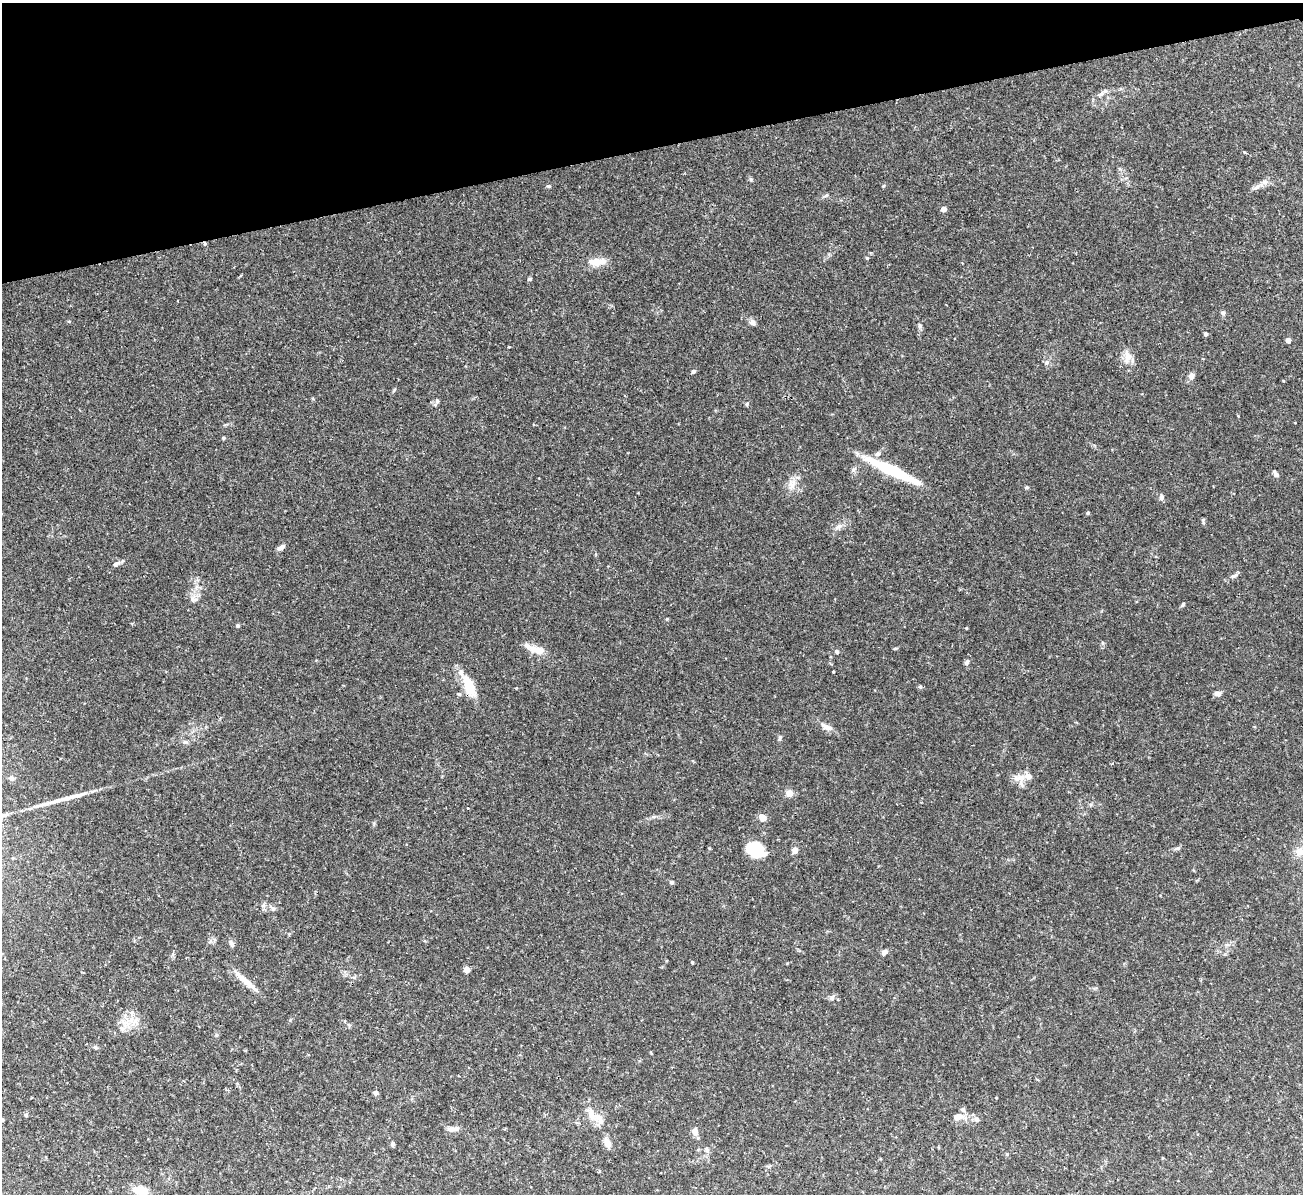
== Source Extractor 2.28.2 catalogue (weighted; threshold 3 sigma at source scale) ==
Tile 3 of 4 x 4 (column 3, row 1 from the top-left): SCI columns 2658-3958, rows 3745-4936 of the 5316 x 5225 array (HDU 1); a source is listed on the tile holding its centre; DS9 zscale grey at full resolution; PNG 1305 x 1196 px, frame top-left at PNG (2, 3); no overlay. Shown black and unused: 12% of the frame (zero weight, under 2 of 3 exposures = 3% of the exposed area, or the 3 px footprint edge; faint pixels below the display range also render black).
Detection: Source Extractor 2.28.2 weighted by HDU 2 'WHT'; one run over the whole footprint, this tile lists its part. Background 0.119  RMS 0.0072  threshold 0.0325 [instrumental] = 3 sigma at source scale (4.5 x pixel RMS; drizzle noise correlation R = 1.50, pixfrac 1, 0.05/0.05 arcsec/px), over >= 5 px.
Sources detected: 85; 1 inside a brighter object's white glare — not listed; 4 inside a brighter listed object's ellipse — not listed separately; the other 80 listed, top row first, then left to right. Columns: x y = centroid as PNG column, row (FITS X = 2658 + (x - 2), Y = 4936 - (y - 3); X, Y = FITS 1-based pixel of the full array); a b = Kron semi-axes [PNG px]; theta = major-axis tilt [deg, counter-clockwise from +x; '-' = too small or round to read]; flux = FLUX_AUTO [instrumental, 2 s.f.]
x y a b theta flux
1101 94 7 5 43 1.7
1244 152 4 3 - 0.62
1264 182 8 7 - 2.3
549 186 6 4 9 0.81
1256 187 10 5 27 2.2
943 209 4 4 - 5.1
205 244 4 3 - 1.7
867 258 3 3 - 1.2
597 262 21 9 6 8.3
530 279 4 4 - 1.1
1223 313 6 6 - 1.2
752 322 8 7 - 2.2
920 326 7 5 -74 1.3
1205 334 5 4 - 1.1
1288 340 4 4 - 3.7
509 347 3 3 - 0.78
1127 357 20 10 80 6.2
1047 363 7 5 70 1.5
693 371 5 5 - 1.1
1191 376 7 6 - 3.3
437 401 6 6 - 1.5
747 404 5 4 - 0.85
223 438 5 4 - 0.84
891 470 66 10 -25 36
1276 474 8 5 -52 2
792 485 13 9 77 5.2
1027 487 5 4 - 0.85
1162 497 7 6 - 2
1088 513 4 4 - 0.74
1203 521 8 3 -80 0.96
838 526 13 5 29 2.7
281 547 9 5 28 2.5
116 564 11 6 30 2.2
1234 576 11 5 28 1.7
194 599 9 7 -11 2.5
1183 604 5 4 - 0.81
238 625 4 4 - 1.3
537 650 20 9 -15 8.8
837 652 5 4 - 1.3
966 662 7 5 51 1.3
833 671 3 2 - 0.72
469 686 27 12 -71 15
920 686 7 4 0 0.81
459 694 5 4 - 1.2
1217 694 8 5 3 2.5
826 727 17 7 -24 4.2
780 738 8 4 72 1.2
11 778 7 6 - 1.7
1020 778 16 8 10 6.3
789 793 10 9 - 3.8
468 808 3 3 - 0.74
762 817 7 5 -36 6.6
754 847 26 13 -25 16
709 848 4 3 - 0.61
1177 848 8 4 14 1.2
795 850 4 4 - 9.7
1299 851 12 11 - 5.1
671 882 5 5 - 1.2
273 908 6 5 - 1.3
231 943 9 5 -75 1.7
884 952 7 5 40 2.5
692 962 4 3 - 0.84
467 969 4 4 - 9.9
246 981 38 7 -40 8
832 997 8 6 56 1.8
132 1021 17 11 -47 8.4
95 1047 5 5 - 0.99
376 1093 6 5 - 1.8
996 1098 3 3 - 0.53
26 1115 6 4 -72 0.8
958 1116 11 8 18 5.7
598 1118 19 9 -52 7
976 1119 8 6 -33 2
2 1120 4 3 - 1.1
451 1129 12 5 -11 2.4
695 1132 8 6 -61 4
607 1143 12 6 -71 4.8
393 1144 5 5 - 1.2
707 1150 8 5 -71 1.5
140 1190 18 10 -10 9.2
Overlapping masked pixels (flux is a lower limit): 2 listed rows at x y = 205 244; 469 686
Isophote crosses this tile's border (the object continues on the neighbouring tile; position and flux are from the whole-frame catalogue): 1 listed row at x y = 2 1120
Unlisted compact peaks at least as high as the median listed source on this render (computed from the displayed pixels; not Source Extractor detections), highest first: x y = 751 180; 966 628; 667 619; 394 390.